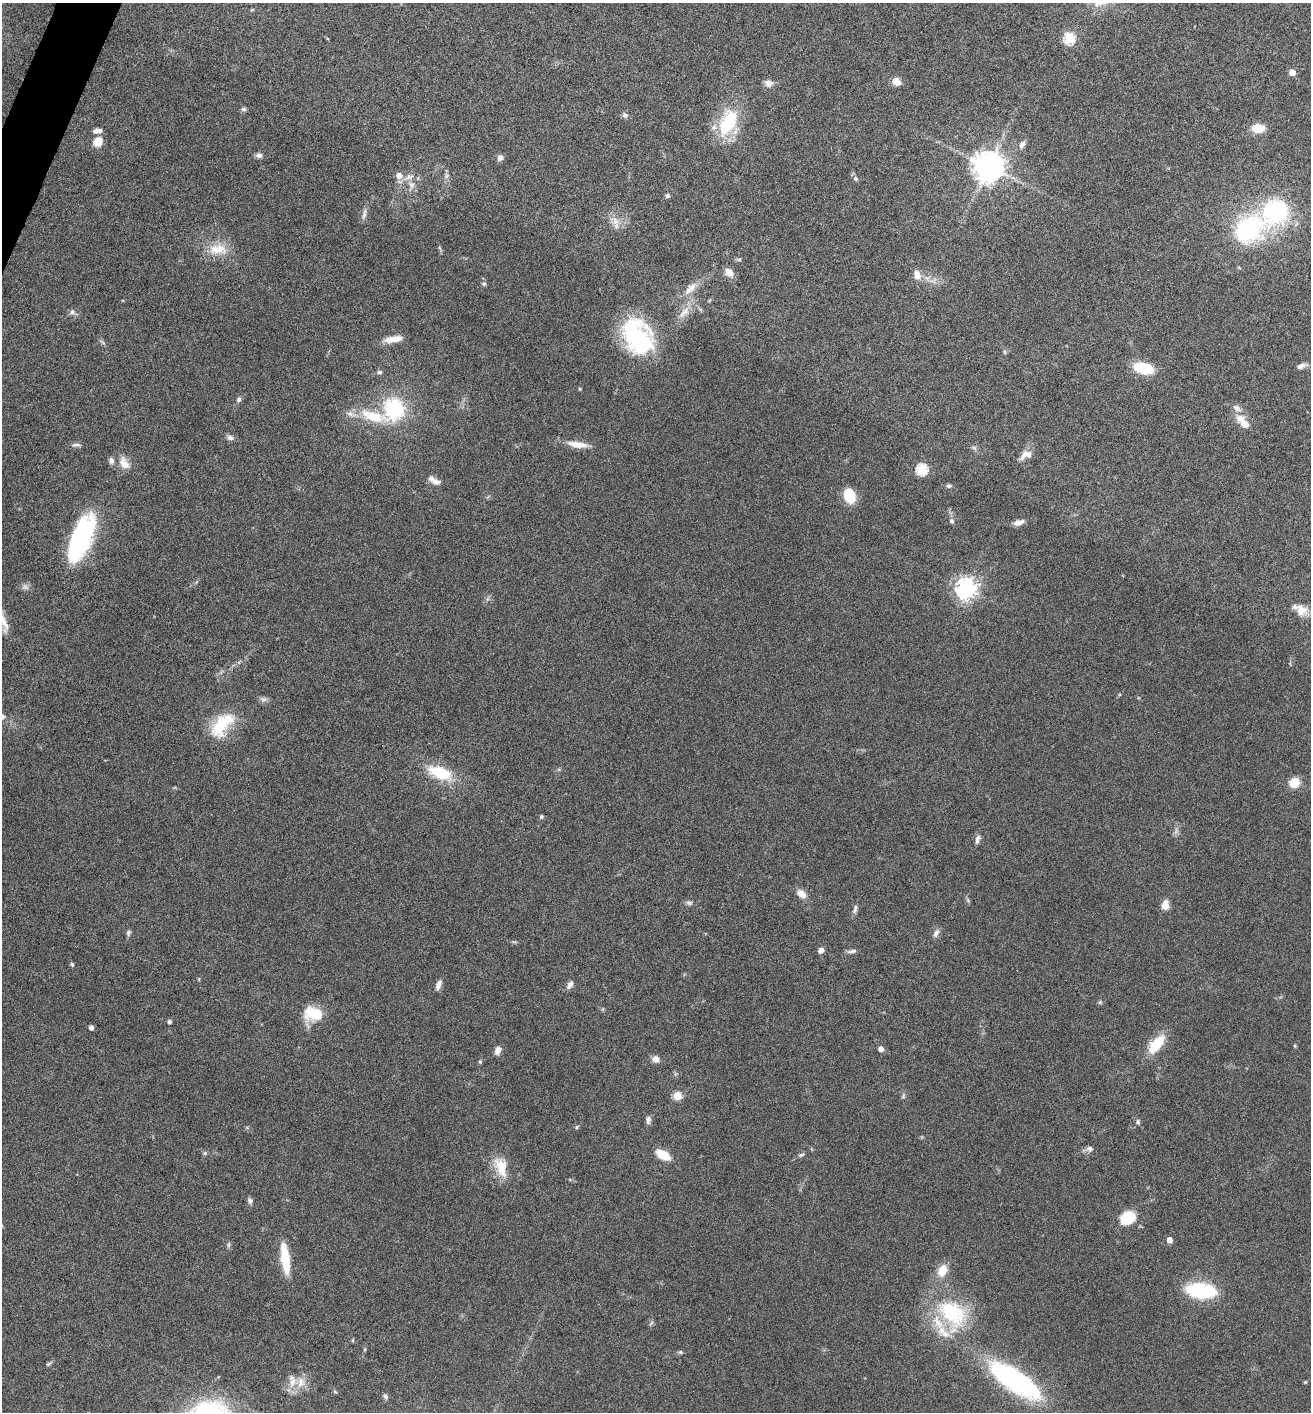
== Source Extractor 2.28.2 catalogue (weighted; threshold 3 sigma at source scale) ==
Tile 11 of 4 x 4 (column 3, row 3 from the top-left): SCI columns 2763-4071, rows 1418-2827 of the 5660 x 5650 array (HDU 1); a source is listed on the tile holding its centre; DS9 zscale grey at full resolution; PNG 1313 x 1414 px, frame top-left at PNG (2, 3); no overlay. Shown black and unused: <1% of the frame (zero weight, under 4 of 8 exposures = <1% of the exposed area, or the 3 px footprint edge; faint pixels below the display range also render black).
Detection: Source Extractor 2.28.2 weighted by HDU 2 'WHT'; one run over the whole footprint, this tile lists its part. Background 0.0556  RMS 0.004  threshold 0.0164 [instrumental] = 3 sigma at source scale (4.09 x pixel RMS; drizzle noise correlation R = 1.36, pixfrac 0.8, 0.05/0.05 arcsec/px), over >= 5 px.
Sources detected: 126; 1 too faint to see at this stretch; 1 inside a brighter object's white glare — not listed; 6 inside a brighter listed object's ellipse — not listed separately; the other 118 listed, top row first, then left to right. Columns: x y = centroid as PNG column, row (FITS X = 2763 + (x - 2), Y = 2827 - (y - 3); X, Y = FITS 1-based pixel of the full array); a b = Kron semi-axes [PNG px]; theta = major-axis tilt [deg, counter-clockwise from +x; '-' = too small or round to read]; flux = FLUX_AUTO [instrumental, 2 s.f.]
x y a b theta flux
252 10 6 4 3 0.38
1069 38 6 5 - 33
1292 72 4 4 - 6
896 81 10 8 -34 3.2
768 83 11 9 -6 2
244 109 6 6 - 0.9
625 115 8 6 -25 1
728 122 40 21 67 19
1258 128 12 8 -5 7.4
98 141 13 11 57 3.8
1022 145 11 7 59 1.7
259 155 9 7 -9 1.3
500 158 7 6 - 1.6
988 166 9 9 - 650
399 175 6 6 - 3.3
446 176 9 4 90 0.98
409 177 16 7 20 2.7
855 178 7 6 - 0.82
411 184 8 7 - 1.8
667 196 6 5 - 0.69
1276 211 26 24 42 42
364 215 11 6 77 1.5
615 221 12 10 -38 3.3
1248 229 27 21 27 50
440 248 6 4 -70 0.53
218 249 27 14 3 7.9
739 259 6 4 0 0.51
729 272 10 8 -41 3.5
917 275 11 8 -75 2.7
484 284 6 5 - 0.62
690 288 21 9 43 4.3
72 312 8 7 - 1.3
684 312 21 8 47 4.3
637 337 41 28 -58 43
393 339 23 8 10 4.3
1005 352 6 4 -90 0.51
1301 366 12 6 20 1.6
1143 368 15 8 -15 19
379 372 6 5 - 0.83
580 389 4 3 - 0.42
239 399 7 5 62 0.88
394 408 21 19 -73 28
372 416 42 14 -17 14
1241 419 16 12 -37 4.3
230 438 9 7 -13 1.3
577 444 30 8 -8 4.7
76 445 13 5 0 1.1
974 448 7 5 -30 0.8
1026 455 18 10 29 3
111 461 9 7 -75 1.2
124 463 19 11 -59 3.8
922 469 5 5 - 37
434 480 17 7 -27 2.4
949 486 6 6 - 0.81
849 496 14 10 -73 11
951 521 6 6 - 0.86
1019 522 12 6 17 2.2
82 535 42 20 72 49
25 587 10 7 -17 1.4
966 589 7 7 - 240
1301 610 15 14 - 4.4
3 620 37 7 -71 4.6
264 699 9 5 6 1.2
2 716 6 6 - 1.2
222 725 39 20 51 16
440 773 33 14 -21 14
1294 782 8 7 - 9.5
541 816 4 4 - 0.74
977 839 13 6 74 1.4
801 894 13 9 -42 2.8
968 900 7 4 -88 0.62
689 903 9 5 -1 1
1165 905 11 8 84 3.1
855 909 12 6 74 1.3
128 933 8 5 82 0.82
936 933 11 7 63 1.5
821 950 4 4 - 3.1
852 951 14 4 9 1.2
72 964 5 4 - 0.54
438 985 12 6 67 1.9
570 985 11 6 56 1.7
1100 1002 6 5 - 0.54
314 1014 20 13 -8 12
169 1021 4 4 - 0.9
91 1027 4 4 - 1.7
1156 1044 26 12 49 10
1295 1046 4 4 - 0.4
881 1049 4 4 - 2.8
498 1050 10 6 71 2.1
655 1059 8 8 - 2.1
480 1062 5 4 - 0.48
677 1096 5 5 - 14
903 1096 7 5 79 0.68
648 1120 11 6 82 1.3
1138 1122 7 5 -79 0.83
577 1127 5 3 - 0.41
1090 1149 9 7 0 1.4
205 1153 6 5 - 0.62
663 1155 15 8 -31 6.9
801 1155 9 4 24 0.82
501 1167 27 14 -73 8.2
250 1201 8 6 -58 1.1
1127 1218 14 11 32 13
1169 1240 5 4 - 2.9
285 1258 30 8 -83 13
942 1270 16 11 65 5.2
1201 1291 28 13 -5 29
952 1313 46 30 -40 30
651 1323 8 3 58 0.52
353 1340 6 3 72 0.35
365 1349 5 3 - 0.4
680 1352 6 5 - 0.62
48 1364 9 4 35 0.65
1015 1380 64 20 -34 64
301 1382 16 11 79 4.1
1305 1382 5 3 - 0.34
335 1392 6 3 -20 0.42
385 1397 7 5 -57 0.92
Isophote crosses this tile's border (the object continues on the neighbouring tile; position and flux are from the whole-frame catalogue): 2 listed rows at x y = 3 620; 2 716